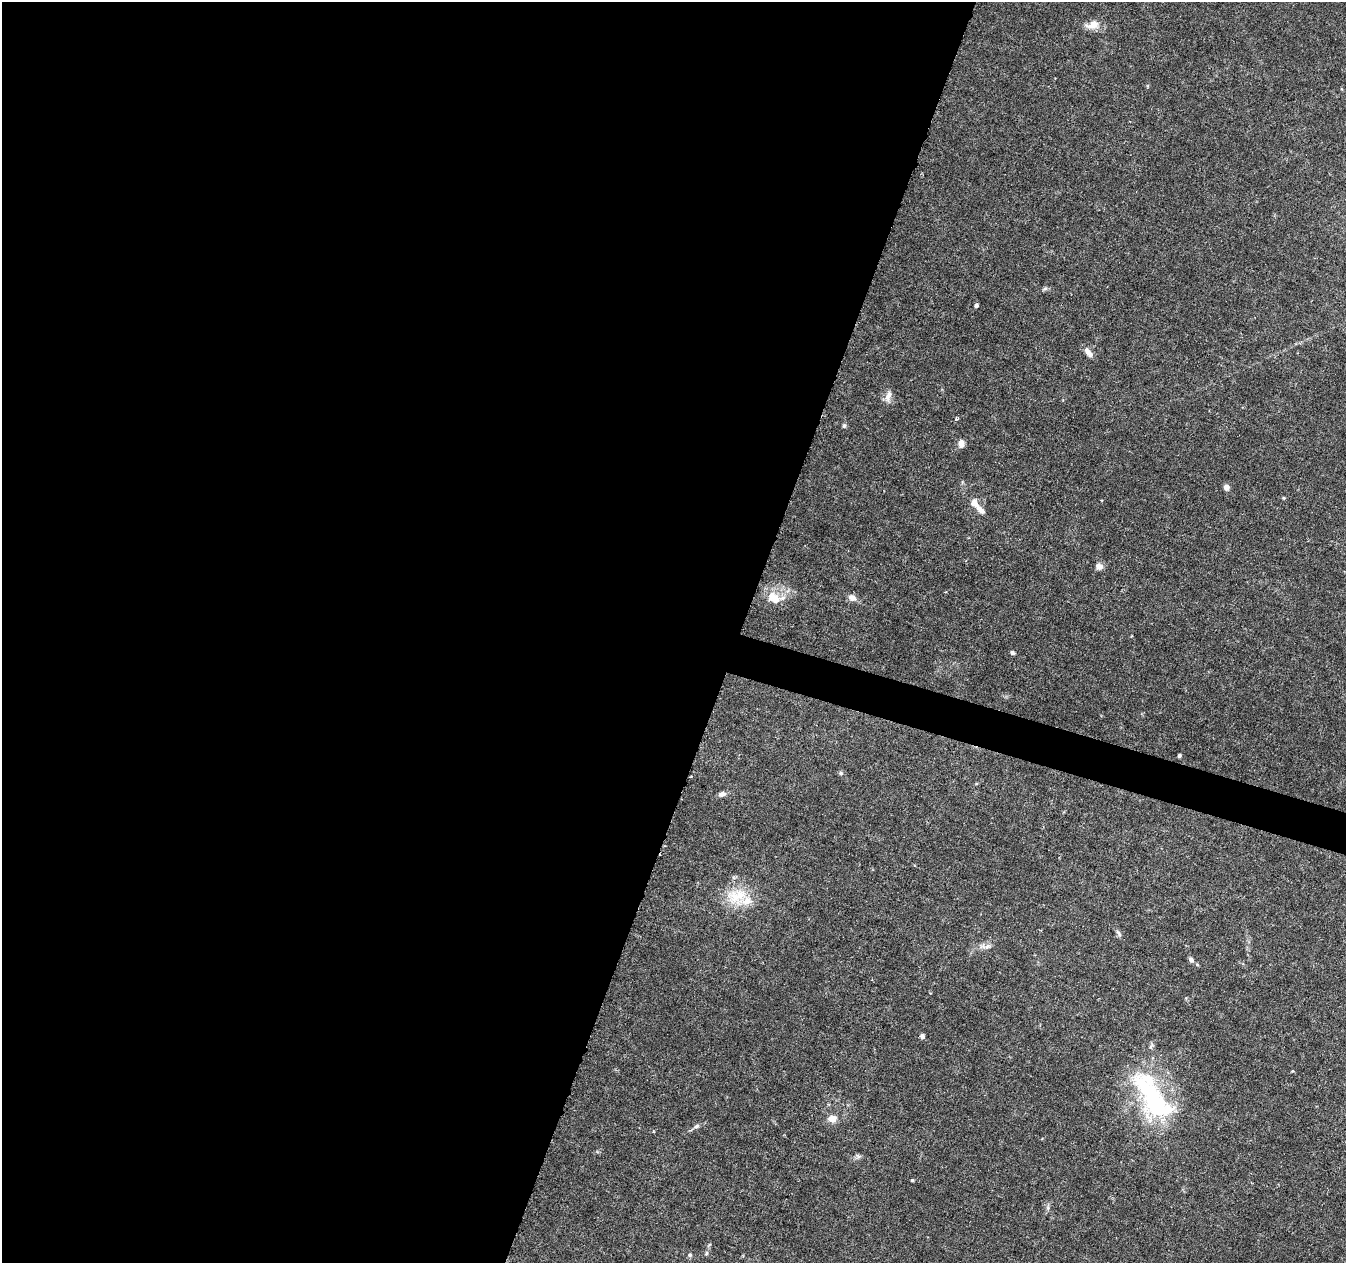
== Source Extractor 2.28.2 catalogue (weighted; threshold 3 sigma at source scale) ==
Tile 5 of 4 x 4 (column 1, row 2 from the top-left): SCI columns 1-1344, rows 2738-3998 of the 5387 x 5538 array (HDU 1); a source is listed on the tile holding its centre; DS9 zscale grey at full resolution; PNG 1348 x 1265 px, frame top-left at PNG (2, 2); no overlay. Shown black and unused: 56% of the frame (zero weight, under 3 of 6 exposures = <1% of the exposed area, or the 3 px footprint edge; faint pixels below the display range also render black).
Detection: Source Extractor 2.28.2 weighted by HDU 2 'WHT'; one run over the whole footprint, this tile lists its part. Background 0.0182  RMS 0.0016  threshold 0.00672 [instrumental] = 3 sigma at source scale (4.09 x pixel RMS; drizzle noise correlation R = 1.36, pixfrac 0.8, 0.0396/0.0396 arcsec/px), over >= 5 px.
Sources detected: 36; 1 inside a brighter object's white glare — not listed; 3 inside a brighter listed object's ellipse — not listed separately; the other 32 listed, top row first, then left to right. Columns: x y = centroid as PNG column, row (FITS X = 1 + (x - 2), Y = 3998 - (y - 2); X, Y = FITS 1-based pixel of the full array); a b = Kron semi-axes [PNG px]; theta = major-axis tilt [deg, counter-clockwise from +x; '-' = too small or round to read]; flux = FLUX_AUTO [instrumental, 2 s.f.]
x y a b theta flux
1093 25 14 9 16 1.8
1045 289 8 4 26 0.31
976 305 4 4 - 0.42
1088 352 15 6 -55 0.95
888 396 17 7 76 1
956 419 5 5 - 0.23
844 426 6 5 - 0.28
961 443 10 7 85 0.87
1226 487 6 6 - 0.84
974 502 10 8 -76 1.1
1099 566 9 8 - 0.79
774 598 21 14 -41 2.9
852 598 10 7 -29 0.95
1012 652 5 4 - 0.31
1179 755 4 3 - 0.33
841 773 6 5 - 0.29
691 776 4 2 - 0.11
722 794 9 6 14 0.61
736 896 32 24 10 5.4
1119 933 12 5 -62 0.45
988 946 10 6 10 0.68
1191 960 8 6 -45 0.5
922 1036 6 5 - 0.44
1151 1046 11 4 65 0.37
1154 1099 58 34 -57 21
832 1119 10 8 -2 1.3
696 1126 9 6 37 0.46
858 1156 9 5 -25 0.34
912 1180 3 3 - 0.17
1048 1208 7 4 -72 0.3
706 1253 6 4 61 0.25
690 1255 5 5 - 0.3